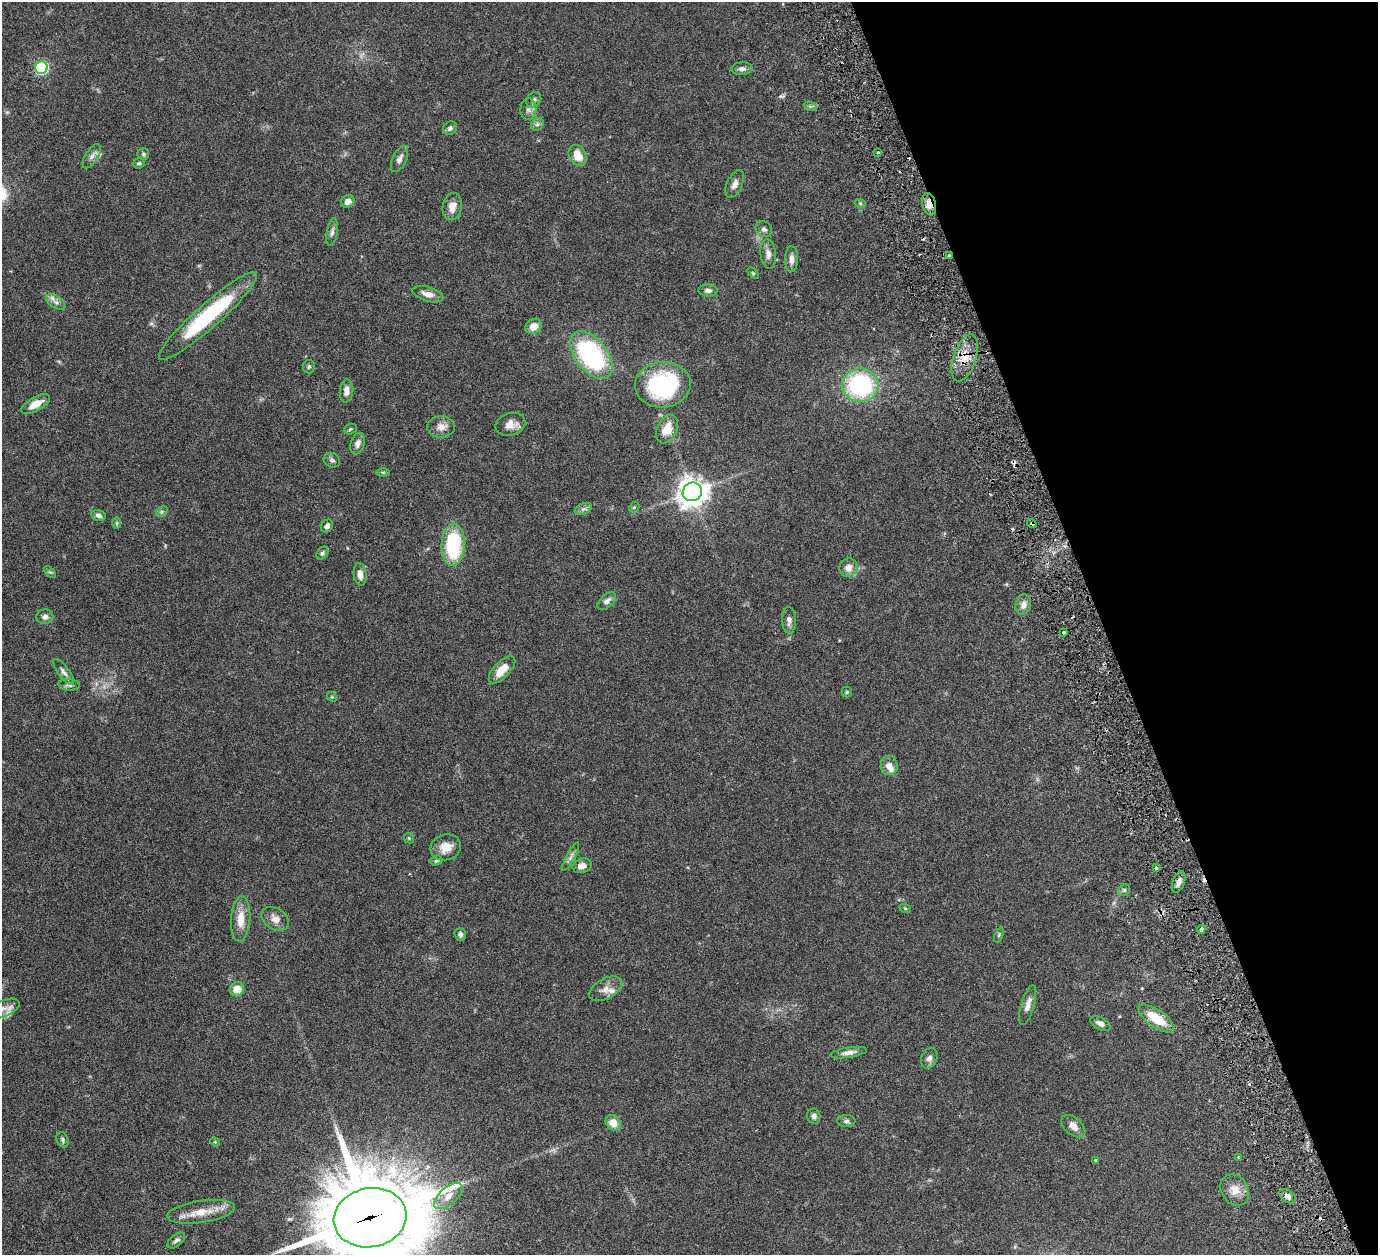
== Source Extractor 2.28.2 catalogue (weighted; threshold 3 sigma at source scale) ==
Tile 12 of 4 x 4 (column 4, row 3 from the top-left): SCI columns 4190-5565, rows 1571-2823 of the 5680 x 5541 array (HDU 1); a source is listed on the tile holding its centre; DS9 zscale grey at full resolution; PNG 1380 x 1257 px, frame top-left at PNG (2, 2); each listed source drawn as its Kron ellipse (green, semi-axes under 4 px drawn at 4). Shown black and unused: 20% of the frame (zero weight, under 3 of 6 exposures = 5% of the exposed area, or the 3 px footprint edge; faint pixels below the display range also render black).
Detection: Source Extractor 2.28.2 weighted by HDU 2 'WHT'; one run over the whole footprint, this tile lists its part. Background 0.0534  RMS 0.0027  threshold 0.0112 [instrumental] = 3 sigma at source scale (4.09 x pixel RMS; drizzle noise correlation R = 1.36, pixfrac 0.8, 0.05/0.05 arcsec/px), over >= 5 px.
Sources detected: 112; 5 cosmic-ray / hot-pixel residue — neither listed nor drawn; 4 inside a brighter listed object's ellipse — not listed separately; the other 103 listed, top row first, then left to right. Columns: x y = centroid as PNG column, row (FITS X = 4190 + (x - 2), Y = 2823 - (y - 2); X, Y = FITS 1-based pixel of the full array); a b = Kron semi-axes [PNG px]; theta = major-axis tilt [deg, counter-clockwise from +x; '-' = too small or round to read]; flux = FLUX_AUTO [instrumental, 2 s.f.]
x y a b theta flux
41 68 6 6 - 33
742 69 10 6 1 0.91
534 100 8 6 51 0.79
810 106 7 4 -18 0.49
528 109 10 8 87 1.2
537 124 7 5 46 0.59
450 128 7 6 - 0.75
878 152 3 3 - 0.29
143 154 6 6 - 0.47
577 155 11 8 -63 3.3
92 156 14 6 57 1.1
400 159 14 7 65 1.1
139 163 6 5 - 0.45
735 184 14 7 65 1.3
348 201 7 6 - 1.7
860 203 5 3 - 0.28
929 204 11 7 -77 2.3
452 207 13 9 78 2.5
764 229 9 7 -39 0.77
332 232 14 5 80 0.88
768 254 15 8 -83 1.6
949 256 4 2 - 0.34
792 259 13 6 89 1.4
753 273 6 4 -45 0.28
708 290 10 6 -2 0.83
428 294 16 7 -16 2
56 302 11 6 -34 1.1
208 316 64 12 41 24
533 326 8 7 - 2.6
591 355 28 16 -51 37
965 358 24 11 71 4.7
309 367 7 6 - 0.53
663 385 28 22 5 28
860 385 18 17 - 30
347 391 11 6 85 1.7
35 404 16 7 29 2.9
510 424 15 11 16 2.4
441 427 14 10 3 2
350 429 7 5 23 0.41
667 429 15 10 66 4.1
358 444 11 7 73 1.1
332 460 8 7 - 0.74
383 472 6 4 -1 0.34
692 492 10 9 - 310
634 507 5 4 - 0.34
583 509 9 5 24 0.76
162 512 6 4 31 0.39
99 515 7 5 -15 0.88
117 523 6 4 -90 0.3
1032 523 5 4 - 0.48
327 526 7 5 54 1
453 545 21 11 87 20
322 553 7 5 54 0.51
848 568 9 9 - 2.1
50 572 7 4 -43 0.42
360 574 11 6 -83 1.8
607 601 11 6 43 1.1
1023 605 10 7 77 1.4
45 617 8 7 - 1.1
789 620 13 7 -88 1.2
1064 632 3 3 - 0.5
502 670 17 8 46 3.6
64 672 15 5 -54 1
69 685 11 5 -3 0.71
847 692 5 5 - 0.32
332 697 5 4 - 0.29
889 766 9 8 - 1.6
409 838 5 4 - 0.33
446 847 15 13 16 3.2
571 857 16 4 62 0.9
436 861 6 5 - 0.41
582 866 10 7 19 1.5
1156 868 3 3 - 0.38
1179 882 11 6 70 1.3
1124 890 6 5 - 0.45
905 908 6 3 -19 0.25
241 919 23 9 86 3.9
275 919 15 10 -34 2.1
1201 929 4 3 - 0.43
460 935 6 5 - 0.7
999 935 8 4 68 0.37
237 989 7 7 - 3.1
605 989 18 10 28 2
1028 1005 20 6 74 1.9
3 1009 18 8 21 1.8
1156 1019 21 8 -35 6.6
1100 1023 11 6 -26 1.2
849 1052 18 5 9 1.4
929 1058 11 7 64 1.1
814 1116 7 6 - 0.94
846 1121 9 6 0 0.68
613 1123 8 7 - 3
1073 1126 14 8 -41 1.8
63 1140 8 5 -63 0.56
215 1142 5 4 - 0.26
1238 1157 3 3 - 0.26
1096 1160 3 3 - 0.41
1235 1190 16 13 -55 2.9
448 1196 17 8 42 2.3
1288 1196 9 6 -36 1.1
201 1212 34 11 8 4.8
370 1218 36 29 11 3700
176 1240 10 5 38 0.75
Overlapping masked pixels (flux is a lower limit): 6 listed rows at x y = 929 204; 949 256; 965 358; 1032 523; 1179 882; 370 1218
Isophote crosses this tile's border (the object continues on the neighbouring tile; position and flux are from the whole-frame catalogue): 2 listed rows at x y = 3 1009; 370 1218